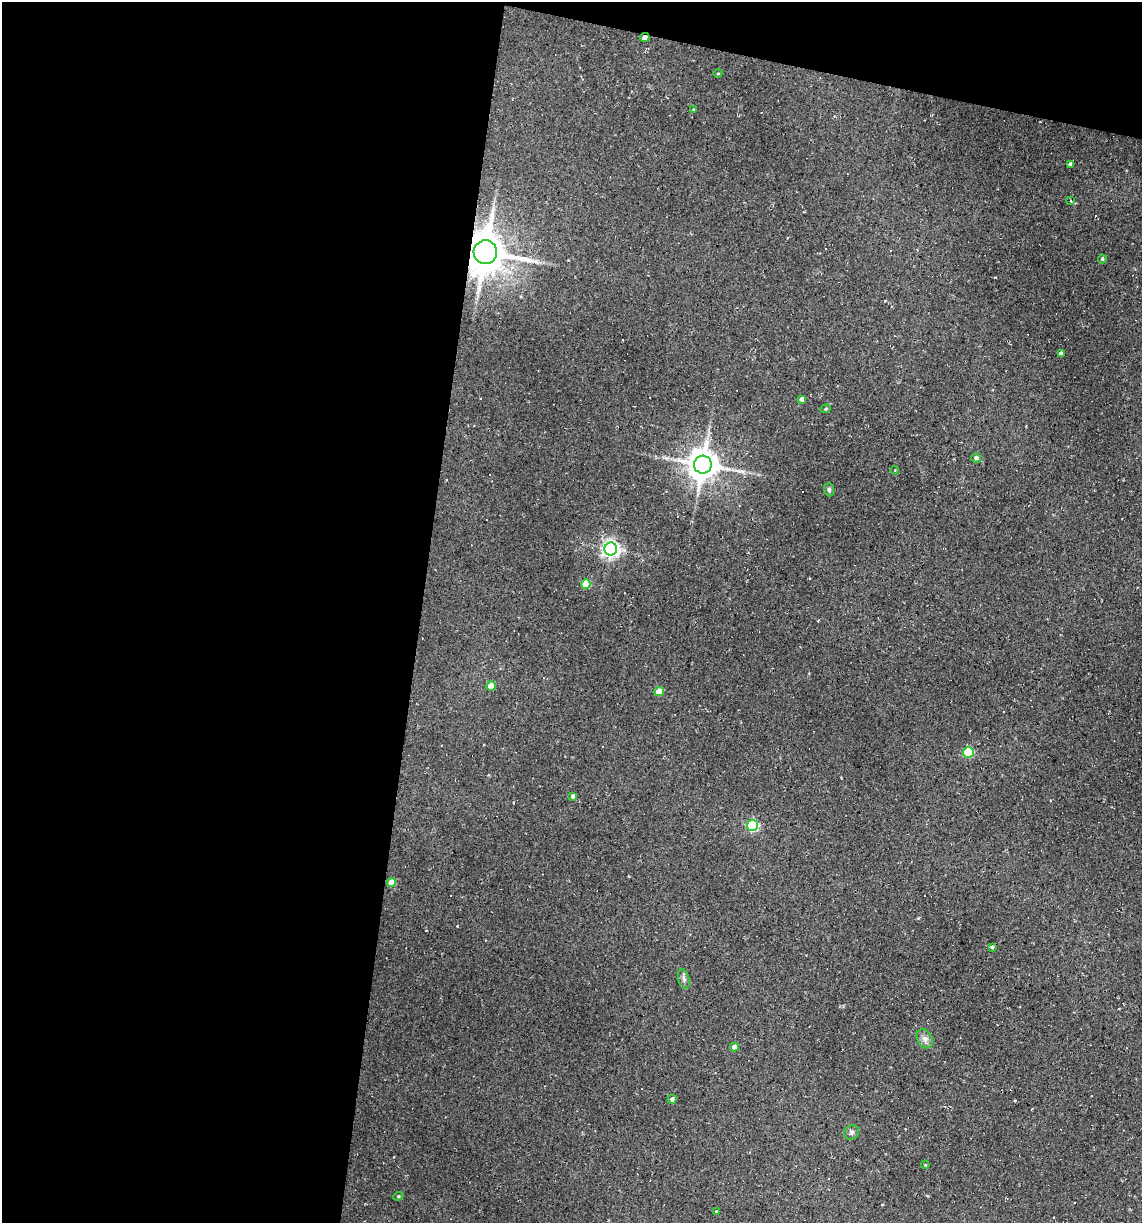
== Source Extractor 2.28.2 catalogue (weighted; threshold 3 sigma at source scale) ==
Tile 1 of 4 x 4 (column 1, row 1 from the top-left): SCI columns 231-1370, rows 3664-4884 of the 4904 x 4884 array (HDU 1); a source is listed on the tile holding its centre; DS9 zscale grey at full resolution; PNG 1144 x 1225 px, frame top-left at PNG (2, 2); each listed source drawn as its Kron ellipse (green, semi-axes under 4 px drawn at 4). Shown black and unused: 40% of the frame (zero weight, under 2 of 3 exposures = <1% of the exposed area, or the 3 px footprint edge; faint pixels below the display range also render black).
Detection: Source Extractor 2.28.2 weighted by HDU 2 'WHT'; one run over the whole footprint, this tile lists its part. Background 0.184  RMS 0.013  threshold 0.0603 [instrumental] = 3 sigma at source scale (4.5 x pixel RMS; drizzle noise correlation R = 1.50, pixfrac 1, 0.05/0.05 arcsec/px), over >= 5 px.
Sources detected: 44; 13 cosmic-ray / hot-pixel residue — neither listed nor drawn; the other 31 listed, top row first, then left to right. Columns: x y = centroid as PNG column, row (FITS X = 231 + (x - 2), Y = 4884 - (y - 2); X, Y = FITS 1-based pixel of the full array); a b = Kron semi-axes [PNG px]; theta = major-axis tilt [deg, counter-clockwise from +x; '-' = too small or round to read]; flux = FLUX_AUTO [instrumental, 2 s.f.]
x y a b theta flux
645 37 5 4 - 4.7
718 73 4 3 - 0.89
693 109 3 2 - 1.1
1070 164 4 3 - 2.9
1071 201 3 2 - 1.1
485 252 12 11 - 4300
1102 259 4 4 - 1.4
1061 354 4 4 - 4.8
802 399 4 4 - 5.6
826 409 5 4 - 1.4
976 458 5 4 - 3.7
703 465 9 9 - 2200
895 470 4 3 - 0.97
829 490 7 5 -88 2.7
611 549 6 6 - 570
586 584 5 4 - 50
491 686 5 4 - 19
659 691 4 4 - 20
969 752 5 5 - 80
573 796 4 4 - 2.8
752 826 5 5 - 140
391 883 4 4 - 20
992 947 3 3 - 2
684 979 10 5 -77 3.8
925 1039 10 7 -59 6.1
734 1047 4 4 - 7.3
672 1099 4 4 - 3.8
852 1132 8 6 45 3.5
925 1165 4 3 - 1
398 1196 5 4 - 1.7
716 1212 3 3 - 2.1
Overlapping masked pixels (flux is a lower limit): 2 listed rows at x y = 645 37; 485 252